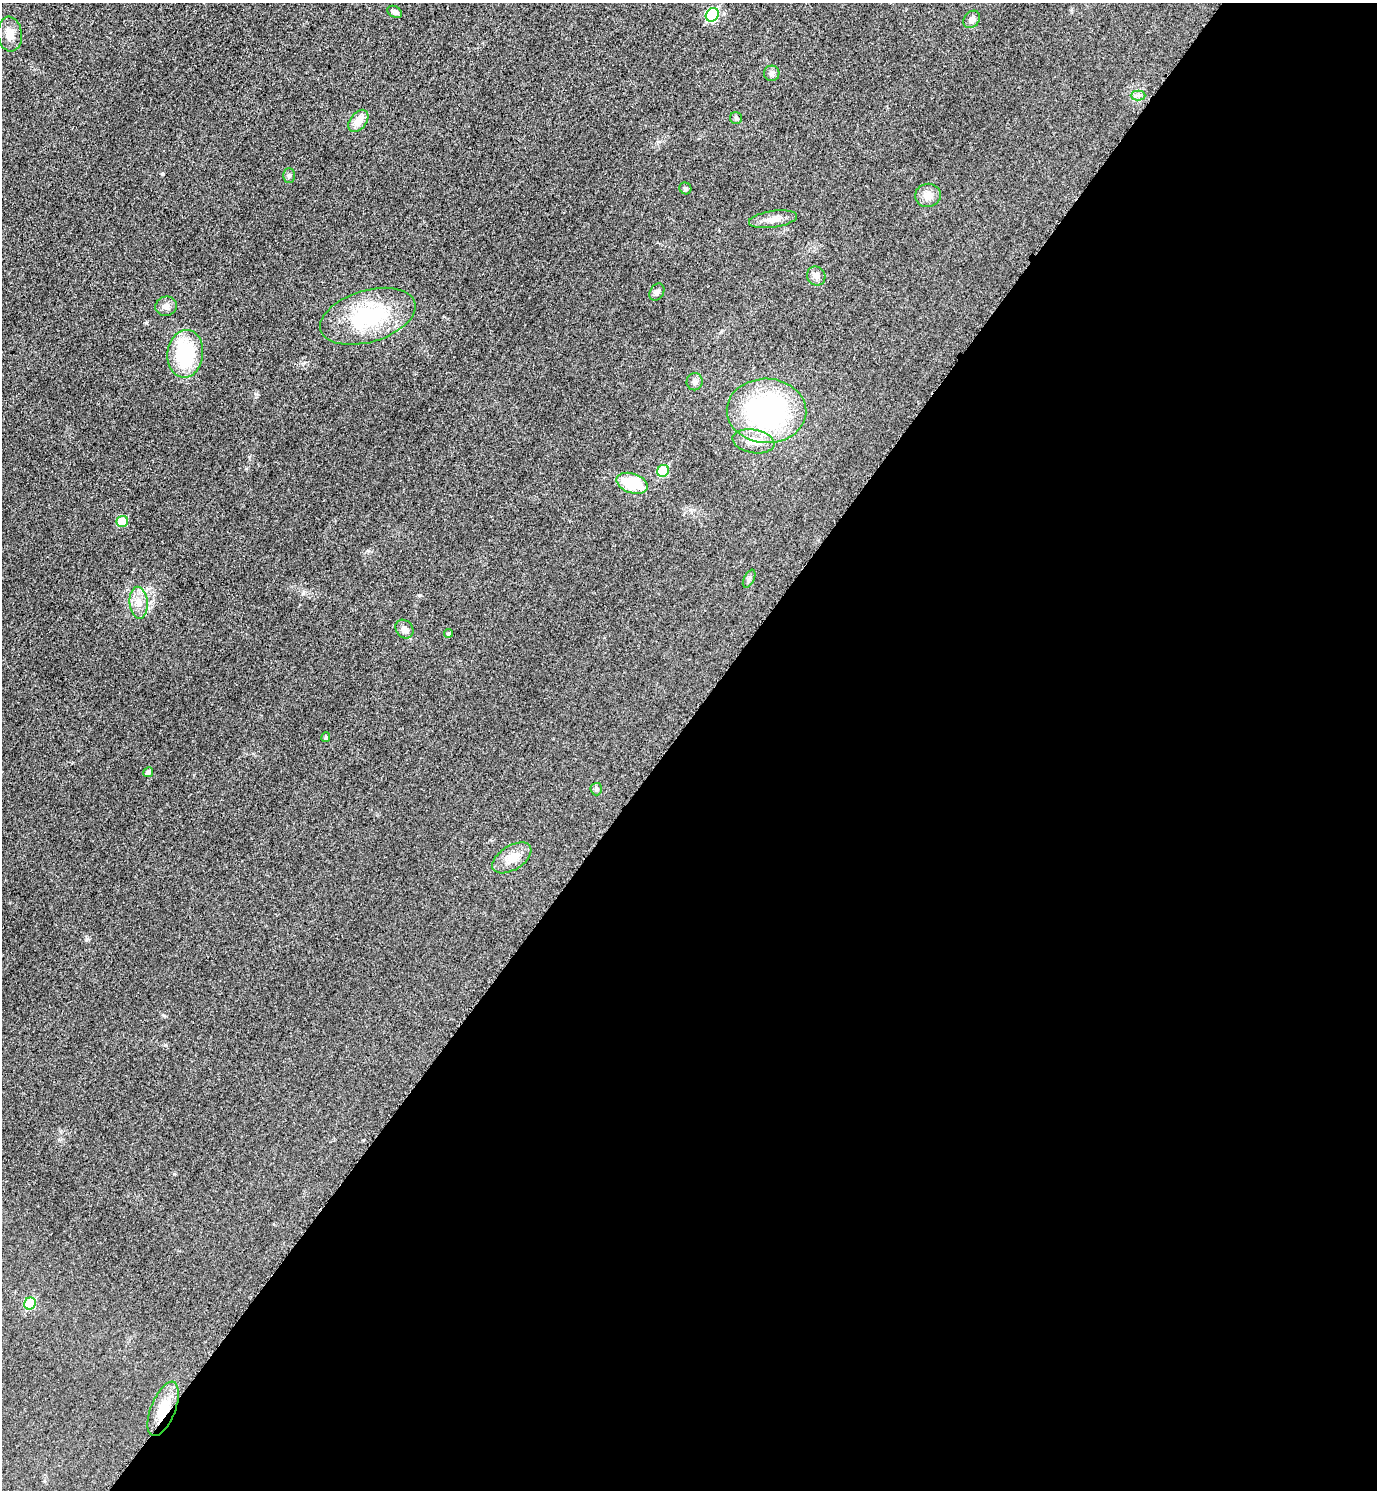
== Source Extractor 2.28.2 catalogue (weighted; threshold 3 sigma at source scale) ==
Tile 12 of 4 x 4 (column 4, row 3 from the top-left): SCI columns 4297-5671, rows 1511-2998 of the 5988 x 5986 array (HDU 1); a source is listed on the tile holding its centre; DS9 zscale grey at full resolution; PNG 1379 x 1492 px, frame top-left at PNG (2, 3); each listed source drawn as its Kron ellipse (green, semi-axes under 4 px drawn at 4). Shown black and unused: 52% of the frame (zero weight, under 3 of 5 exposures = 2% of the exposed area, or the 3 px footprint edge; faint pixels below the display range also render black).
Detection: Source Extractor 2.28.2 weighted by HDU 2 'WHT'; one run over the whole footprint, this tile lists its part. Background 0.0321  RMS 0.0055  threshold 0.0249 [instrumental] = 3 sigma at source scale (4.5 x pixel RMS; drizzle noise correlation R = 1.50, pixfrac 1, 0.05/0.05 arcsec/px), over >= 5 px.
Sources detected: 33; all 33 listed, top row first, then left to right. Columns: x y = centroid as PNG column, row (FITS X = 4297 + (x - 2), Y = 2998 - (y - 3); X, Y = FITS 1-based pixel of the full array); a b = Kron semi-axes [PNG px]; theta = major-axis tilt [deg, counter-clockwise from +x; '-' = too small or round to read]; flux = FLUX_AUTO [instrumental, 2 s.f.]
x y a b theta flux
395 12 8 5 -30 1.5
712 15 7 6 - 38
972 19 9 7 49 2.7
10 34 17 12 -83 6.3
772 73 8 7 - 2.2
1138 95 7 5 0 1.4
736 118 6 6 - 0.96
358 121 12 8 52 6
289 175 7 5 -90 1.2
685 188 6 5 - 1.1
928 195 13 11 6 5.5
773 219 24 8 8 5.2
816 276 10 9 - 2.5
657 292 9 7 60 1.9
166 306 10 9 - 3
368 316 49 26 17 50
185 354 24 17 83 38
695 382 8 8 - 2.1
766 411 40 32 -2 110
753 441 21 11 -10 8.1
663 471 6 5 - 23
632 483 16 9 -18 20
122 521 6 5 - 14
749 579 10 5 63 1.4
139 603 16 9 -86 5.5
404 629 10 8 -50 2.8
449 633 4 4 - 1
326 737 5 4 - 0.96
148 772 5 4 - 1.7
596 789 6 5 - 1.1
512 858 22 12 32 8.2
30 1304 6 5 - 22
163 1409 29 12 68 13
Overlapping masked pixels (flux is a lower limit): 1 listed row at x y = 163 1409
Unlisted compact peaks at least as high as the median listed source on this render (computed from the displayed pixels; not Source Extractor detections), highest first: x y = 146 323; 174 1174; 87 939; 256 394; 163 1015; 165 1045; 303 593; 368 551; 421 595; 246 468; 249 457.